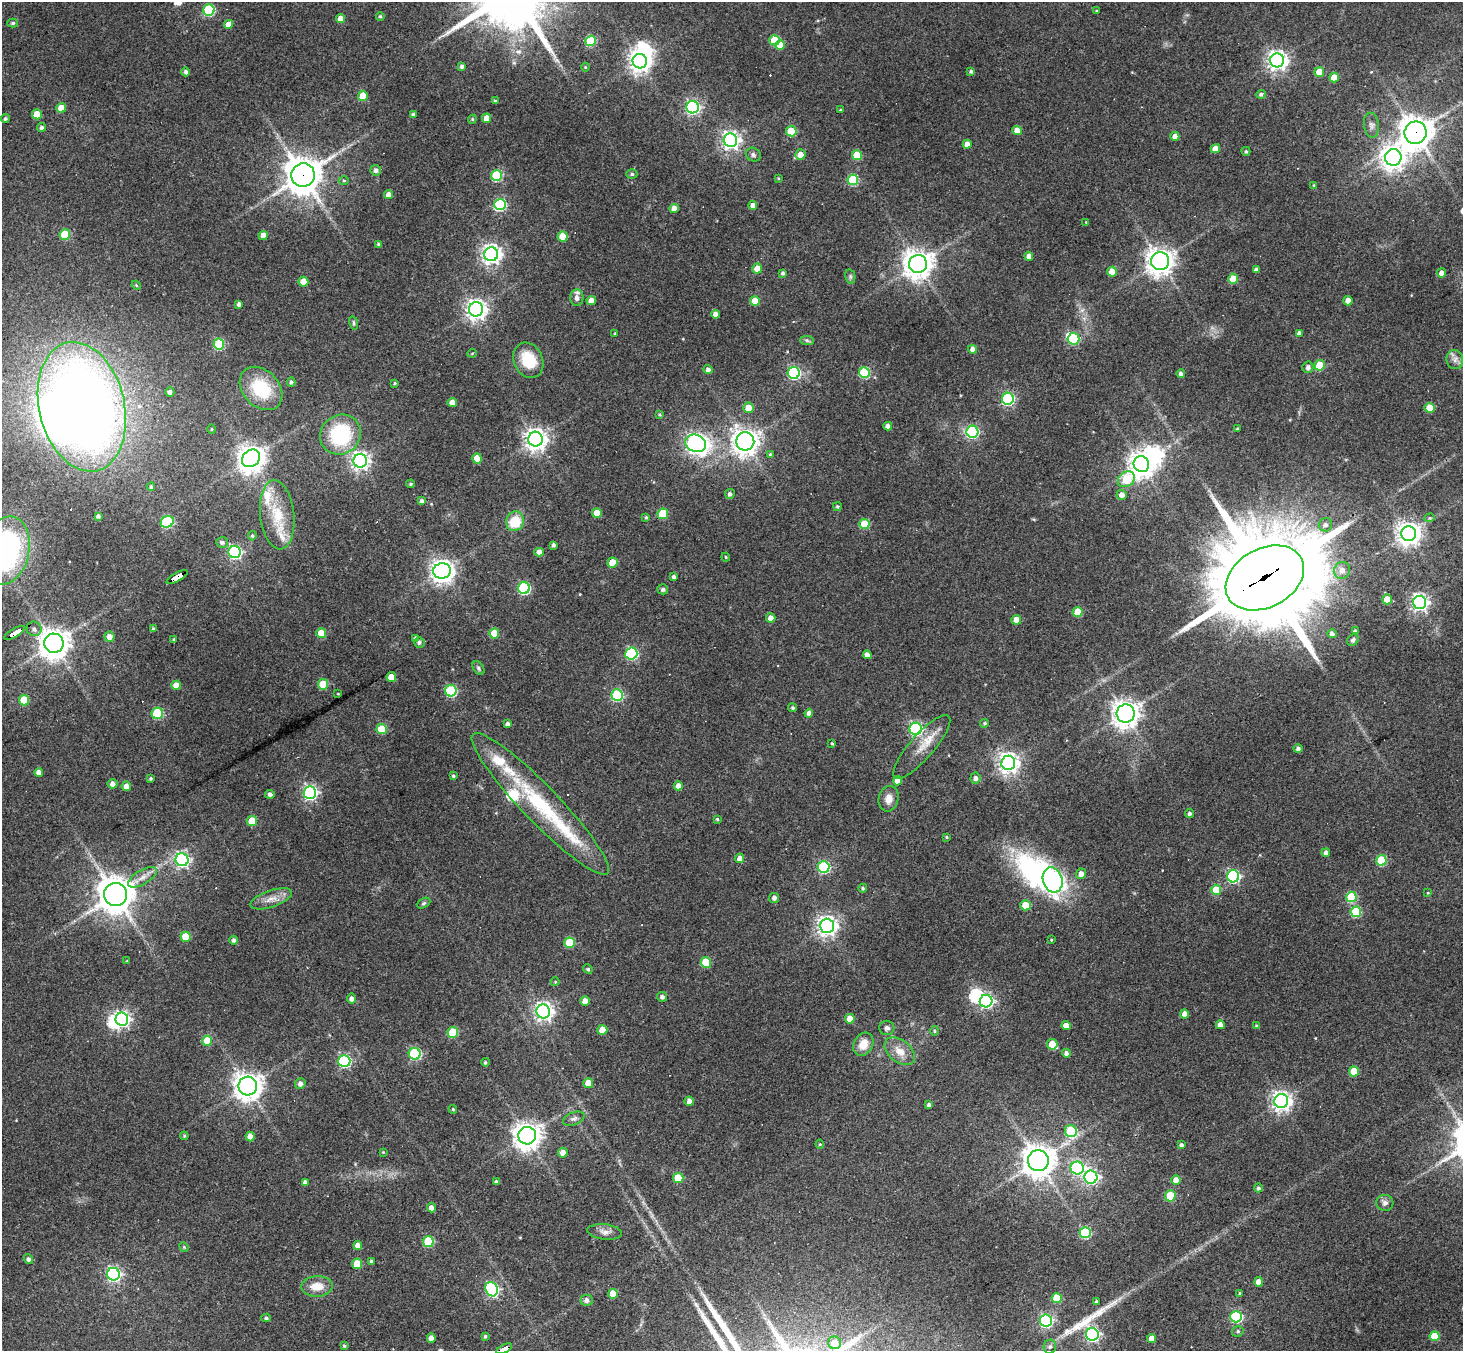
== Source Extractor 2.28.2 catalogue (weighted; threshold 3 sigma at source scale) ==
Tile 7 of 4 x 4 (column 3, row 2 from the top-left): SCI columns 2924-4384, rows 2988-4336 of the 5846 x 5838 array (HDU 1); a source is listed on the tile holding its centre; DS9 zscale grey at full resolution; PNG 1465 x 1353 px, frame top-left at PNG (2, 2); each listed source drawn as its Kron ellipse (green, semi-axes under 4 px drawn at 4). Shown black and unused: <1% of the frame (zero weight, under 3 of 4 exposures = <1% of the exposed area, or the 3 px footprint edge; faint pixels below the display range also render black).
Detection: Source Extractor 2.28.2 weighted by HDU 2 'WHT'; one run over the whole footprint, this tile lists its part. Background 0.0765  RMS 0.0058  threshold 0.026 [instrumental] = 3 sigma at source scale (4.5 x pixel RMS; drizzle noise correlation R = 1.50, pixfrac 1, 0.05/0.05 arcsec/px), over >= 5 px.
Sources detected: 341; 8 inside a brighter object's white glare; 8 cosmic-ray / hot-pixel residue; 2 long thin detections or spike segments (spike, bleed or trail) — neither listed nor drawn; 7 inside a brighter listed object's ellipse — not listed separately; the other 316 listed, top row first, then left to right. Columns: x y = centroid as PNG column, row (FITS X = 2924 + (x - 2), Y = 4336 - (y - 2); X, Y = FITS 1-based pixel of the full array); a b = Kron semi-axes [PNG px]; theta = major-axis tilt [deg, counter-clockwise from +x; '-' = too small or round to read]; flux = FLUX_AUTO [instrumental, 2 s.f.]
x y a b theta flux
209 10 6 5 - 54
1096 11 4 4 - 0.61
380 16 4 4 - 0.89
340 19 4 4 - 5.8
13 23 5 4 - 1.1
228 24 5 4 - 5.4
775 40 5 5 - 19
591 41 5 5 - 35
780 45 5 5 - 11
1277 60 7 7 - 320
640 61 7 7 - 420
462 66 4 4 - 1.8
585 67 4 4 - 0.58
971 71 4 4 - 1
186 72 4 4 - 1.6
1319 72 5 5 - 12
1334 78 5 5 - 11
1261 94 5 4 - 1.3
363 96 5 5 - 12
495 101 4 4 - 0.72
693 107 6 6 - 130
61 108 5 5 - 9.1
840 110 3 3 - 0.5
37 114 5 5 - 10
413 114 3 3 - 1.2
487 118 4 4 - 6.9
5 119 4 4 - 1.1
472 119 4 4 - 0.71
1371 125 12 7 -81 2.7
42 127 4 4 - 1.6
1017 130 5 4 - 7
791 131 5 5 - 22
1415 133 11 11 - 880
1175 136 4 4 - 3.7
730 140 7 7 - 260
967 144 4 4 - 4.7
1215 149 5 4 - 6.9
1246 151 4 4 - 0.92
801 154 5 5 - 5.3
753 155 8 6 -32 1.6
857 155 5 5 - 21
1393 157 8 8 - 490
376 170 5 5 - 2.1
632 174 5 4 - 1
303 175 12 11 - 1300
497 176 5 5 - 43
778 178 4 3 - 0.53
344 180 5 3 - 0.65
853 180 5 5 - 38
1314 185 4 4 - 0.58
389 195 4 4 - 5
500 205 6 5 - 62
753 205 4 4 - 3.6
674 208 5 4 - 5.2
1086 222 3 3 - 0.36
65 234 5 5 - 27
263 235 4 4 - 6.2
563 237 5 5 - 12
378 244 3 3 - 0.92
491 254 7 7 - 300
1029 256 4 4 - 4.3
1160 261 9 9 - 590
918 264 9 9 - 760
757 268 5 5 - 7.1
1256 269 4 3 - 1.3
1112 272 5 5 - 8.1
783 273 4 3 - 1.3
1442 273 4 4 - 3.4
850 276 7 5 -79 1.1
1233 279 5 5 - 15
303 282 5 5 - 10
136 285 5 4 - 0.69
577 298 8 6 -86 3.1
591 301 5 4 - 5
755 301 5 5 - 11
1348 301 4 4 - 5.2
239 304 4 4 - 1.8
476 309 7 7 - 350
715 314 4 4 - 3
354 323 7 4 -78 0.91
1299 333 4 4 - 2.3
615 334 4 3 - 0.62
1073 339 6 6 - 53
807 340 7 4 -3 1.1
219 344 5 5 - 40
973 349 4 4 - 3
472 353 5 3 - 0.48
1455 359 9 8 - 2.9
528 360 18 14 -66 19
1320 365 5 5 - 21
1308 367 6 5 - 2.1
708 369 5 4 - 2.1
794 373 6 6 - 92
864 373 5 5 - 42
1181 374 4 4 - 1.7
291 382 4 4 - 1.2
395 383 4 3 - 0.66
261 388 24 18 -47 26
170 392 4 4 - 2.2
1008 399 6 6 - 82
452 402 4 4 - 4.5
82 407 66 42 -76 740
748 408 5 5 - 7.4
1429 408 5 5 - 14
660 415 4 4 - 0.75
888 426 4 4 - 3.1
1237 428 3 3 - 0.64
211 429 5 3 - 0.63
972 432 6 6 - 79
340 435 21 19 39 47
536 439 7 7 - 440
745 441 9 9 - 530
696 443 10 8 -23 200
770 454 4 4 - 0.7
251 458 10 8 40 720
477 459 5 5 - 11
360 461 7 6 - 250
1141 464 8 7 - 550
1126 479 9 7 34 27
411 484 4 3 - 0.86
151 487 4 3 - 0.95
730 494 5 5 - 1.6
1122 495 5 5 - 3.4
422 501 4 3 - 1.6
837 506 4 4 - 0.85
597 513 5 4 - 8.9
663 514 5 5 - 21
277 515 35 17 -84 21
98 516 4 3 - 1.3
646 517 4 3 - 0.87
1430 518 5 4 - 0.79
515 521 10 9 - 16
167 522 7 5 26 50
864 524 5 5 - 24
1325 525 7 6 - 2
1409 534 7 7 - 510
252 536 4 4 - 0.85
222 542 6 5 - 1.7
553 545 4 3 - 1.3
6 550 34 23 78 110
235 552 6 6 - 120
539 552 4 4 - 4.2
726 557 4 4 - 0.58
612 563 5 5 - 13
1342 570 8 8 - 4.4
442 571 9 7 10 460
177 577 12 4 29 130
674 577 4 3 - 1.7
1265 578 42 29 28 11000
524 588 6 6 - 72
663 589 5 5 - 1.6
1387 599 5 5 - 12
1420 602 6 6 - 230
1078 612 5 5 - 15
771 618 5 4 - 3.7
1016 620 5 5 - 6.2
34 629 7 7 - 2.3
153 629 4 4 - 0.93
1355 631 4 3 - 1.4
14 633 11 3 32 200
321 633 5 5 - 15
494 633 5 5 - 16
1332 634 4 4 - 1.9
109 637 5 5 - 4
416 638 4 3 - 1.5
174 639 4 3 - 0.72
1353 640 6 5 - 1.4
419 642 5 5 - 1.5
54 643 10 9 - 790
631 654 6 6 - 75
867 655 4 4 - 3.1
479 668 7 5 -54 1.3
391 677 5 5 - 8
323 684 5 5 - 20
176 685 5 4 - 7.1
451 691 6 5 - 59
338 694 4 2 - 0.41
617 695 6 5 - 63
24 700 5 5 - 21
793 708 4 4 - 1.1
157 713 5 5 - 42
809 713 4 4 - 2.2
1126 713 9 9 - 580
985 723 4 4 - 0.85
508 724 4 4 - 1.7
382 729 5 5 - 18
916 729 6 6 - 100
832 743 4 3 - 0.67
922 747 41 12 49 12
1298 749 5 4 - 1.9
1008 763 7 7 - 380
39 772 4 4 - 3.2
453 776 4 3 - 0.94
151 778 3 3 - 0.93
975 778 5 5 - 2.4
897 781 4 4 - 4.7
112 784 5 5 - 2.8
126 786 5 5 - 5.1
678 786 4 4 - 4.5
310 793 6 6 - 140
270 794 4 4 - 2
889 799 13 10 78 5
540 804 97 18 -46 64
1190 813 4 4 - 1.5
717 819 4 4 - 0.78
252 821 5 5 - 14
946 837 3 2 - 0.57
1326 853 4 4 - 2.2
740 858 5 4 - 3.1
182 860 6 6 - 150
1381 860 5 5 - 34
824 867 6 6 - 66
1081 874 5 5 - 3.9
1233 876 6 6 - 89
142 877 16 7 30 4.7
1053 880 13 9 -72 120
863 888 4 4 - 0.92
1216 890 5 5 - 12
1428 893 4 2 - 0.4
116 895 11 11 - 1200
1351 897 5 5 - 34
774 898 5 5 - 2
271 899 21 8 19 5.9
424 903 7 4 27 1
1025 905 5 5 - 17
1356 912 5 5 - 35
827 926 7 7 - 310
185 937 5 5 - 12
234 940 4 4 - 1.7
1051 940 4 3 - 0.48
570 943 5 5 - 25
127 961 3 3 - 0.42
706 962 5 5 - 22
588 969 5 4 - 1
555 982 4 4 - 0.59
662 997 5 5 - 1.8
351 999 5 4 - 2.3
585 1001 4 4 - 5.2
986 1001 6 6 - 140
543 1011 7 7 - 260
1185 1014 4 4 - 4.5
122 1019 7 6 - 170
850 1019 5 4 - 8.3
1066 1025 4 4 - 5.5
1220 1025 4 4 - 4
1257 1026 4 3 - 1.1
887 1028 7 7 - 2
602 1030 5 5 - 8.2
934 1031 5 3 - 0.65
453 1032 5 5 - 26
207 1041 5 5 - 18
863 1044 12 9 61 7.9
1052 1044 5 5 - 12
900 1051 17 11 -38 7.4
1066 1053 4 4 - 2.1
415 1054 6 6 - 62
344 1061 6 6 - 91
485 1062 4 4 - 0.87
1354 1071 5 5 - 19
588 1083 5 5 - 12
300 1084 5 5 - 2.5
248 1086 9 9 - 610
689 1101 4 4 - 3.1
1281 1101 7 7 - 330
929 1105 4 4 - 1.8
453 1109 4 3 - 0.69
574 1119 11 6 22 1.9
1071 1131 6 5 - 45
184 1136 4 4 - 0.72
250 1136 5 4 - 4.6
527 1136 9 8 - 660
820 1144 4 4 - 0.57
1181 1145 4 4 - 1.6
383 1152 4 3 - 0.49
563 1153 5 5 - 4.6
1038 1161 10 10 - 900
1077 1168 6 6 - 110
1091 1177 6 6 - 130
678 1178 5 5 - 20
1176 1180 5 4 - 5
305 1182 4 4 - 2.2
496 1182 3 3 - 1.4
1258 1188 4 4 - 1.2
1170 1196 6 5 - 22
1385 1203 8 8 - 2.3
431 1208 5 4 - 2.9
605 1232 17 7 -6 3.4
1085 1233 5 5 - 49
428 1242 5 5 - 35
358 1245 4 4 - 4.6
184 1247 5 4 - 0.62
28 1259 5 4 - 1.6
371 1261 3 3 - 0.82
357 1264 5 5 - 15
113 1274 6 6 - 140
1259 1282 4 4 - 6.5
317 1286 16 10 3 8.7
492 1289 7 6 - 110
1240 1293 3 3 - 0.67
613 1294 5 5 - 9.9
1057 1298 5 5 - 17
587 1300 6 5 - 2.3
1097 1302 4 4 - 1.2
1236 1317 6 5 - 68
266 1318 5 4 - 1.3
1046 1321 6 6 - 100
1238 1331 6 5 - 1.1
1092 1334 6 6 - 150
485 1336 4 3 - 0.95
1435 1336 5 5 - 18
431 1338 4 4 - 3.4
1152 1339 4 4 - 6.4
834 1343 6 6 - 7.9
344 1346 3 3 - 0.81
1050 1347 7 6 - 1.6
504 1349 9 4 28 220
Overlapping masked pixels (flux is a lower limit): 6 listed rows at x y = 1415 133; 303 175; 177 577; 1265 578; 14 633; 504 1349
Isophote crosses this tile's border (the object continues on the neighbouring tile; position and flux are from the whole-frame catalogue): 2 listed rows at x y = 6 550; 504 1349